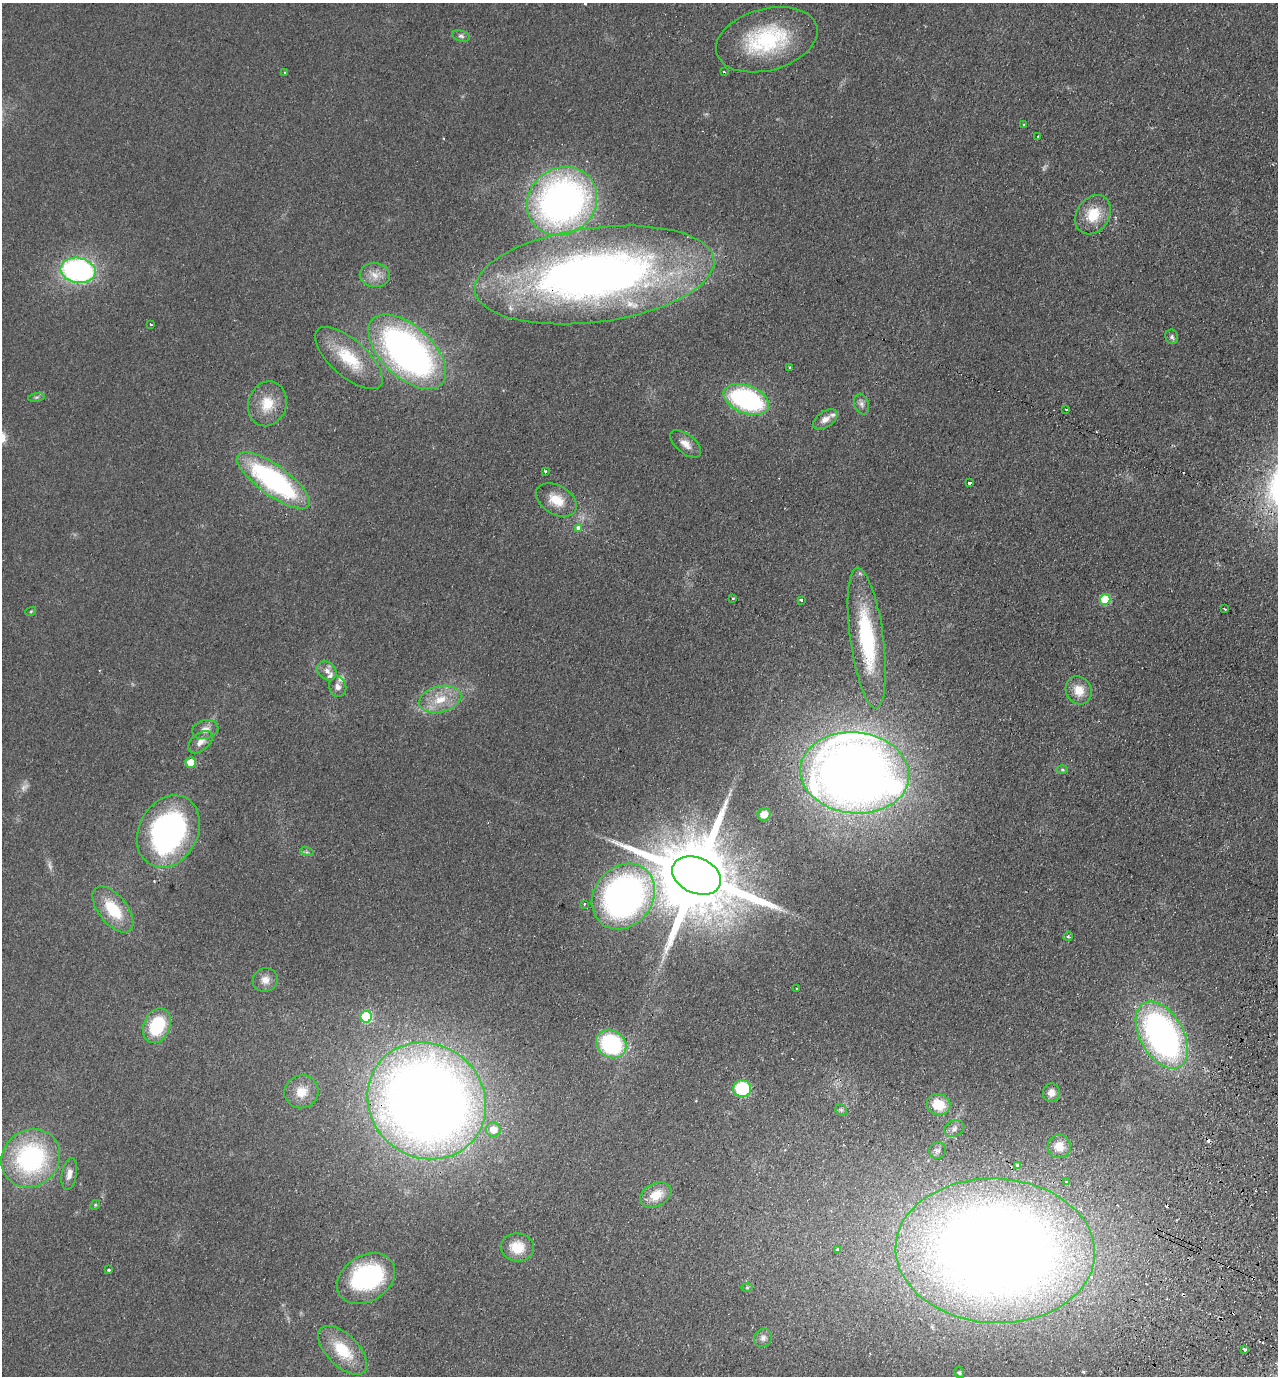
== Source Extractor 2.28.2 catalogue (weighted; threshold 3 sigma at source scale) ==
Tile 6 of 4 x 4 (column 2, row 2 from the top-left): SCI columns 1600-2875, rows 2774-4147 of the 5619 x 5546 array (HDU 1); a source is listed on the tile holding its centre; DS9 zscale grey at full resolution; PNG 1280 x 1378 px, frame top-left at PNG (2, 3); each listed source drawn as its Kron ellipse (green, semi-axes under 4 px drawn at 4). Shown black and unused: <1% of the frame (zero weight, under 2 of 3 exposures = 3% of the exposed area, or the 3 px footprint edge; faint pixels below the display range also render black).
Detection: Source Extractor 2.28.2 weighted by HDU 2 'WHT'; one run over the whole footprint, this tile lists its part. Background 0.0955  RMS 0.011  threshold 0.0473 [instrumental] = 3 sigma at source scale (4.5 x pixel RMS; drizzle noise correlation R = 1.50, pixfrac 1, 0.05/0.05 arcsec/px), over >= 5 px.
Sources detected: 101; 3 too faint to see at this stretch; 1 inside a brighter object's white glare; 9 cosmic-ray / hot-pixel residue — neither listed nor drawn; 5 inside a brighter listed object's ellipse — not listed separately; the other 83 listed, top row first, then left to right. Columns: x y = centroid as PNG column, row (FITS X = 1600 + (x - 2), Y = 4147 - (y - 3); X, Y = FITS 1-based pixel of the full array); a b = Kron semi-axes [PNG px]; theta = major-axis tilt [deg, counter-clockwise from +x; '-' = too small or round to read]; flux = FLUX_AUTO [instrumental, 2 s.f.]
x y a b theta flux
461 36 9 5 -15 2.7
767 40 52 31 15 100
285 72 3 2 - 0.83
724 72 3 2 - 1.9
1023 124 3 3 - 2.3
1038 137 3 3 - 3.2
562 201 37 32 38 450
1093 215 21 16 56 28
78 270 18 12 -11 240
375 275 15 12 -7 12
594 275 120 47 7 890
151 324 3 3 - 2.2
1172 337 7 6 - 2.6
407 352 47 25 -43 400
349 358 42 18 -41 47
789 367 3 2 - 1.1
36 397 8 4 8 1.8
746 399 24 14 -22 160
267 404 23 19 71 26
862 404 11 7 -72 4.4
1066 409 3 3 - 1.5
825 419 14 7 34 7.6
685 444 18 9 -39 9.9
545 471 3 3 - 5.2
273 480 43 15 -36 190
969 483 3 3 - 3.7
556 500 22 14 -31 21
578 529 4 3 - 31
733 598 3 2 - 2.2
1105 599 5 5 - 46
801 600 4 3 - 8.8
1225 609 3 2 - 2.3
31 611 5 3 - 1
867 638 71 16 -82 110
327 671 11 8 -43 6.4
338 687 10 8 -75 5.8
1079 690 14 12 -62 16
440 699 21 13 13 24
205 730 13 9 14 8.2
200 742 14 8 40 7.9
191 762 5 5 - 20
1062 770 5 3 - 1.3
855 773 54 40 -6 1300
764 814 6 6 - 9.5
168 831 38 29 61 270
307 852 7 4 -17 1.8
697 875 25 17 -24 18000
623 896 35 29 51 400
584 904 3 2 - 1.5
113 909 27 14 -51 41
1068 936 5 4 - 2
265 980 12 11 - 9.3
797 989 3 3 - 1.8
366 1017 6 5 - 82
157 1026 18 13 66 54
1162 1035 37 21 -60 360
611 1044 16 13 -34 100
742 1089 9 8 - 56
301 1092 17 16 - 17
1051 1093 9 8 - 6.7
427 1101 61 56 -39 1600
938 1105 12 10 -23 26
841 1110 6 5 - 2
954 1129 10 7 25 4.3
493 1130 7 7 - 16
1059 1146 12 11 - 13
938 1150 9 8 - 3.4
31 1158 31 28 42 160
1017 1165 4 3 - 4.5
69 1174 16 7 80 8.5
1066 1182 3 3 - 1.8
656 1195 17 11 30 20
95 1205 5 4 - 1.3
517 1247 16 14 -6 23
837 1249 4 3 - 2.2
995 1251 99 72 -3 2100
109 1270 4 3 - 2.5
366 1279 31 23 32 130
747 1287 6 4 0 1.2
763 1338 9 8 - 4.7
1245 1349 3 3 - 2.6
342 1350 30 16 -45 39
959 1372 6 4 -59 1.8
Overlapping masked pixels (flux is a lower limit): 3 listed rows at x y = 594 275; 697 875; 427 1101